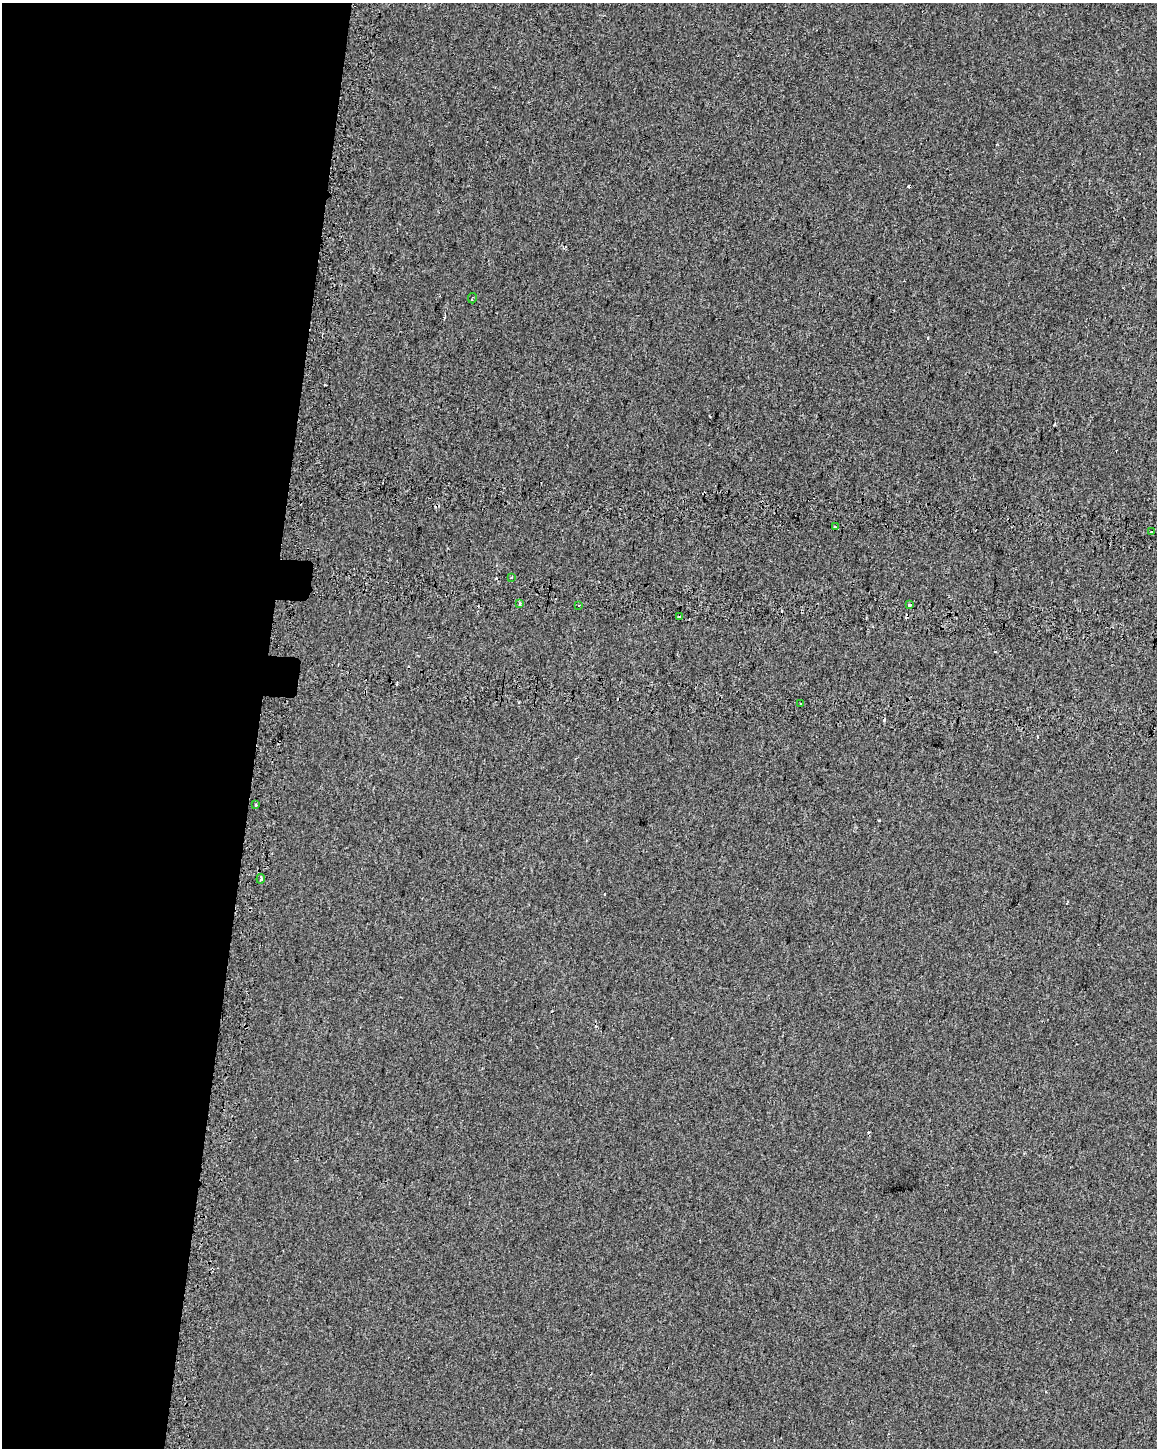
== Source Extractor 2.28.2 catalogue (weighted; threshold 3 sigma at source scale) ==
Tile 5 of 4 x 3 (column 1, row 2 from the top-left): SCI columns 44-1198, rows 1776-3221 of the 4714 x 5054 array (HDU 1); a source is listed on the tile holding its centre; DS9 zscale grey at full resolution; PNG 1159 x 1450 px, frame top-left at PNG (2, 3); each listed source drawn as its Kron ellipse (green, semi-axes under 4 px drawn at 4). Shown black and unused: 22% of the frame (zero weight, under 2 of 3 exposures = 6% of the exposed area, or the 3 px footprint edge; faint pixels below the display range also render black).
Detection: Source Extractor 2.28.2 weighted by HDU 2 'WHT'; one run over the whole footprint, this tile lists its part. Background 7.14e-04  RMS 0.0061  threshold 0.0275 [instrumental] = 3 sigma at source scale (4.5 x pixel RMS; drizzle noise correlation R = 1.50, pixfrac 1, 0.0396/0.0396 arcsec/px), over >= 5 px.
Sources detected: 15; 4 cosmic-ray / hot-pixel residue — neither listed nor drawn; the other 11 listed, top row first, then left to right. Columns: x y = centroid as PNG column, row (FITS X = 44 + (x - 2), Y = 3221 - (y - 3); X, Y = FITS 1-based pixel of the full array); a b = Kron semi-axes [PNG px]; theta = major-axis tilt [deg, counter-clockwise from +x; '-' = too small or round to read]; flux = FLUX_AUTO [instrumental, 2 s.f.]
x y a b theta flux
472 298 5 2 - 0.74
835 527 3 2 - 1.1
1152 532 4 3 - 1.7
511 577 3 3 - 0.6
520 604 4 3 - 1.8
579 605 3 2 - 0.56
910 605 4 3 - 3.4
679 616 3 3 - 1.1
800 704 3 2 - 0.81
256 805 3 3 - 2
261 879 4 3 - 2